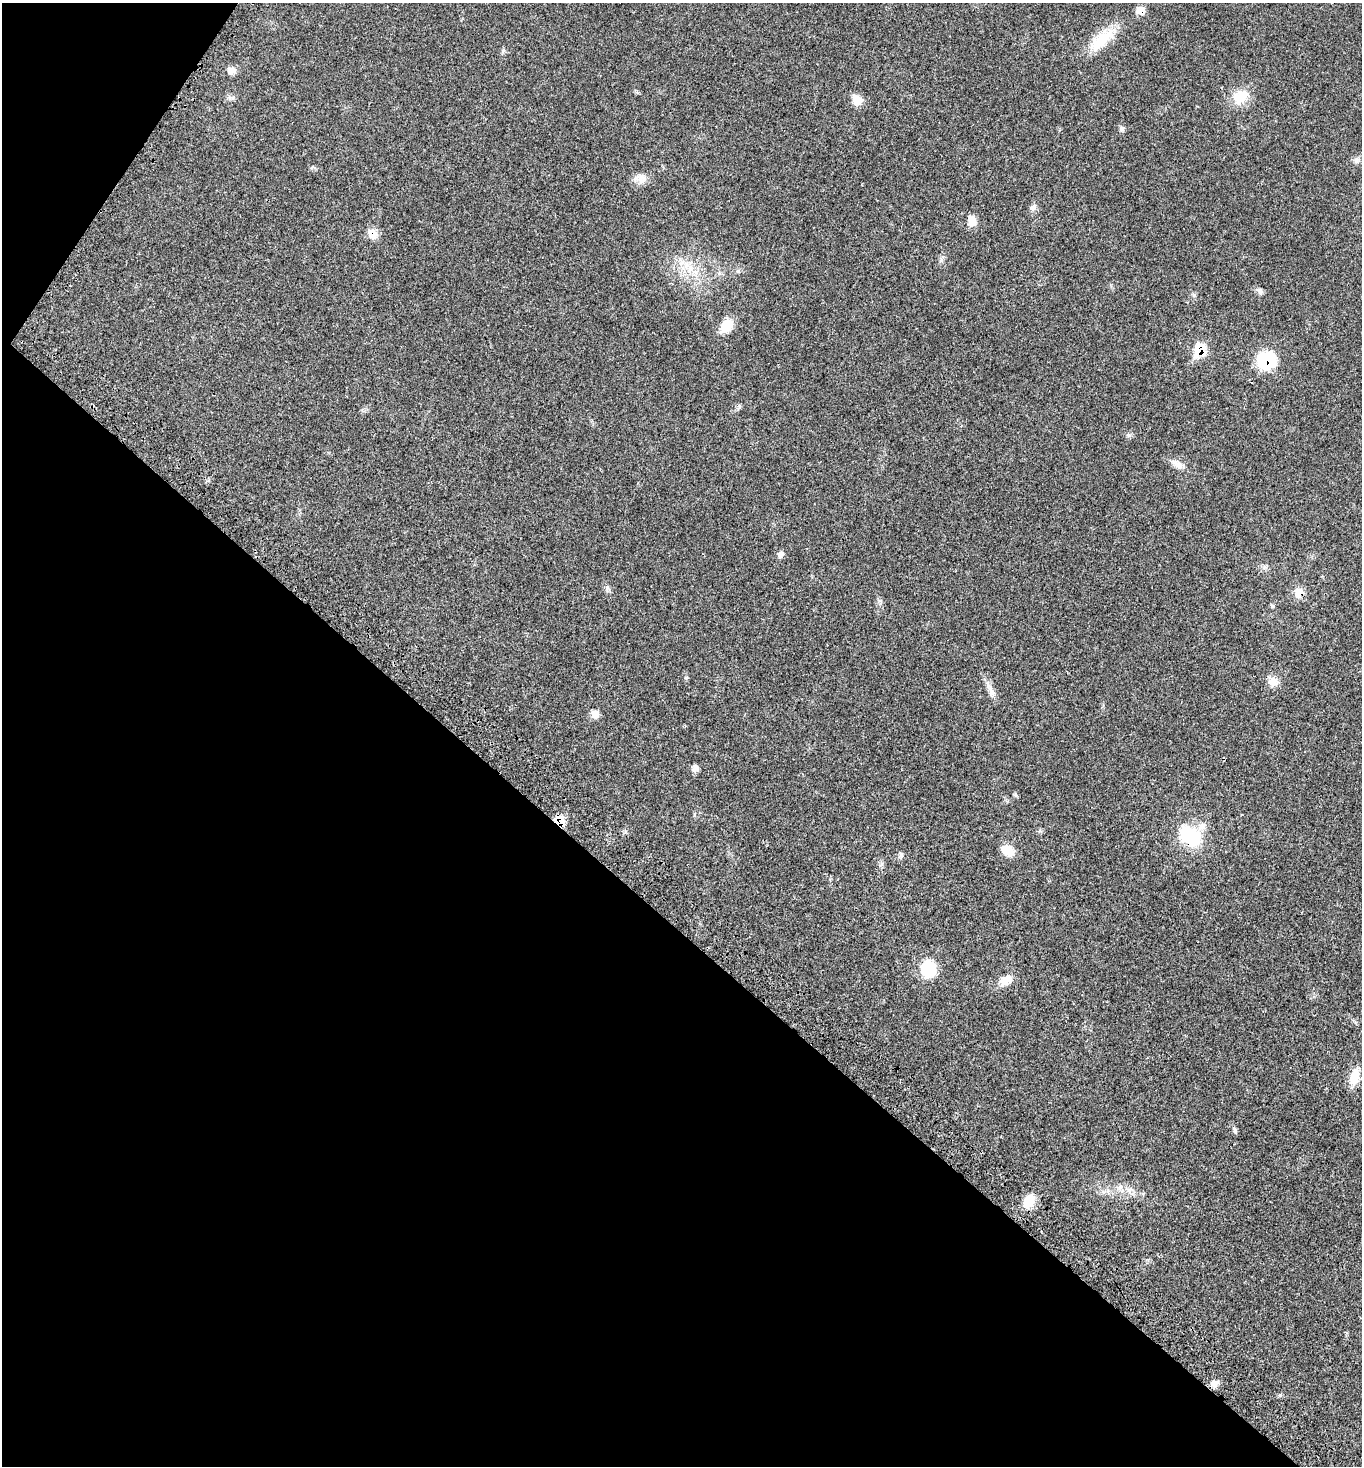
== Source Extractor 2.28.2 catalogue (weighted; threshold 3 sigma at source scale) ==
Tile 9 of 4 x 4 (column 1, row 3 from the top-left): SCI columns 388-1747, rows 1576-3039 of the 6077 x 6080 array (HDU 1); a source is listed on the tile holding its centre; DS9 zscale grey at full resolution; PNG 1364 x 1468 px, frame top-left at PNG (2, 3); no overlay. Shown black and unused: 39% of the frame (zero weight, under 3 of 4 exposures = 8% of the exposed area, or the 3 px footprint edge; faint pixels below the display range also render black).
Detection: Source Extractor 2.28.2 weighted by HDU 2 'WHT'; one run over the whole footprint, this tile lists its part. Background 0.0205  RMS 0.0034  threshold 0.0152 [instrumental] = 3 sigma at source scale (4.5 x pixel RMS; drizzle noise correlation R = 1.50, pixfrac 1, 0.05/0.05 arcsec/px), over >= 5 px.
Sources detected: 44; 1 inside a brighter listed object's ellipse — not listed separately; the other 43 listed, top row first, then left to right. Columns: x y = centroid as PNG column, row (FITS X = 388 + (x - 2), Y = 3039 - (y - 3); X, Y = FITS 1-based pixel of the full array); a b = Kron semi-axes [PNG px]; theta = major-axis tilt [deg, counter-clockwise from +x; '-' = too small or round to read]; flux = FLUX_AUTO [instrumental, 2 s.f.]
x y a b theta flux
1141 11 10 9 - 2.4
1101 40 42 15 39 10
503 51 7 5 78 0.61
231 70 10 9 - 2
1240 96 26 18 41 6.7
857 100 13 11 -61 3.5
1122 129 7 7 - 0.82
1356 160 9 7 79 1.1
641 179 15 12 -26 2.9
1033 207 11 8 45 1.4
972 221 13 9 -89 3.3
372 234 14 12 -45 3.1
690 269 12 11 - 4.3
738 271 6 5 - 0.55
1260 291 9 7 -56 1.1
1194 295 7 4 -71 0.54
726 326 17 13 47 5.4
1200 350 11 9 52 11
1266 360 17 16 - 18
739 406 6 5 - 0.59
1128 435 7 4 -18 0.6
1178 464 17 9 -31 2.5
780 554 8 7 - 1.2
1264 567 7 4 -72 0.63
607 588 8 6 81 0.85
1299 593 14 11 66 3
1272 606 6 5 - 0.48
1273 681 13 11 -59 3.1
990 688 11 8 -58 1.9
595 714 11 10 - 2.2
695 769 10 7 34 1.6
560 821 8 7 - 11
1189 836 27 19 -40 17
1008 850 16 11 -33 4.5
901 855 10 6 80 0.85
928 969 19 16 -76 12
1006 980 18 11 32 4
1354 1077 20 11 76 5.2
1235 1130 10 5 -69 0.78
1130 1190 9 7 79 1.6
1103 1192 7 4 -19 0.77
1029 1201 15 11 65 6.4
1214 1383 11 9 25 1.8
Overlapping masked pixels (flux is a lower limit): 7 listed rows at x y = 1141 11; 372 234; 1200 350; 1266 360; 1299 593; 560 821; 1189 836
Unlisted compact peaks at least as high as the median listed source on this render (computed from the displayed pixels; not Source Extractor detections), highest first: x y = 1280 1395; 686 678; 880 601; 233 98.